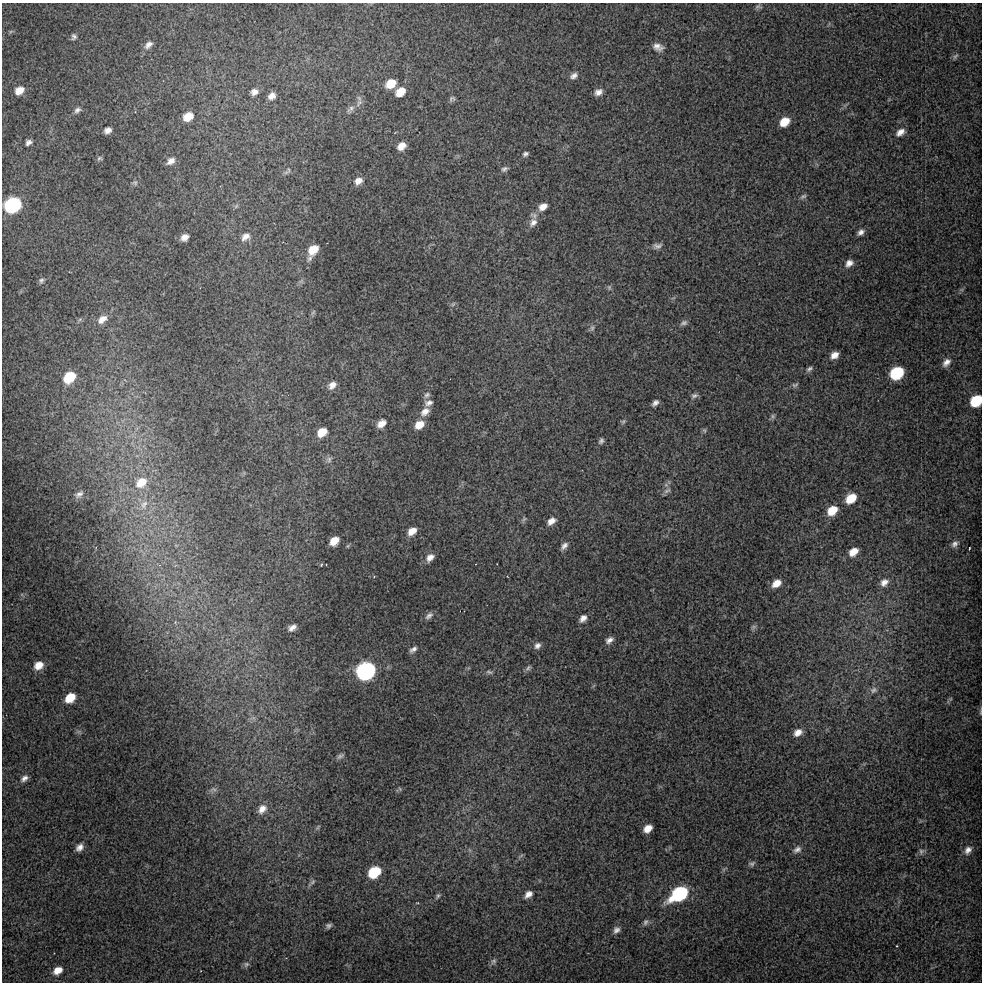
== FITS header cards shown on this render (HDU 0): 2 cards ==
NAXIS1  =                  980 / Axis length
NAXIS2  =                  980 / Axis length

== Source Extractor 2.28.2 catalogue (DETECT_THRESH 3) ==
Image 980 x 980 px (HDU 0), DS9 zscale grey, 1 PNG px = 1 image px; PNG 984 x 984 px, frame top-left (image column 1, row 980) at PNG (2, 3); no overlay
Background 62.5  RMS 3.2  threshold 9.58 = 3 sigma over >= 5 px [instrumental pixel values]
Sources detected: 129; all 129 listed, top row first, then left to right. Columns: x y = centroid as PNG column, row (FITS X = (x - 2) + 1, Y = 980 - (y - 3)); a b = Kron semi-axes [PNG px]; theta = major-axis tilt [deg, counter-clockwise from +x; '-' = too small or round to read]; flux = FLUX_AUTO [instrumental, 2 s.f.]
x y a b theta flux
758 6 10 6 2 500
11 31 7 4 19 350
74 37 7 6 - 630
148 45 11 7 42 1100
658 47 14 9 -21 1500
955 56 9 5 51 450
574 76 10 7 28 970
391 84 10 8 35 4200
19 90 10 8 32 2400
254 92 8 7 - 1200
400 92 10 7 38 3200
598 92 9 7 28 1300
272 96 8 6 41 1400
452 99 7 6 - 500
351 109 15 6 40 1200
77 110 9 7 23 790
188 117 9 7 32 3200
785 122 9 7 41 4000
108 130 7 6 - 1100
900 132 12 7 35 1400
28 142 6 5 - 780
401 146 9 7 40 2000
525 154 6 5 - 520
99 158 7 5 25 400
171 161 11 7 35 1200
504 169 9 6 24 600
289 170 7 4 89 350
358 181 10 8 37 1500
135 183 7 6 - 440
803 196 9 5 28 500
13 205 10 8 32 46000
236 206 7 4 45 380
543 207 11 8 32 1700
534 215 11 6 -21 790
533 222 12 9 53 1400
861 232 8 6 42 930
184 237 7 6 - 1300
245 237 12 9 32 1500
657 246 11 6 13 850
313 250 11 8 46 3800
310 258 10 6 56 720
849 263 9 7 42 1300
41 280 7 6 - 520
609 287 6 5 - 400
453 304 7 4 45 340
313 312 8 4 46 380
102 319 13 9 38 2000
684 323 10 6 21 670
592 328 9 5 80 550
834 355 8 6 33 1600
946 362 11 7 44 1300
809 369 9 5 37 560
897 373 9 7 39 20000
69 377 11 8 41 8000
332 385 9 7 48 1400
795 385 9 5 12 470
427 395 9 7 45 760
694 396 9 6 18 600
976 401 9 7 44 12000
429 403 11 8 15 1200
655 403 8 5 44 820
425 412 12 9 41 1900
773 416 8 6 -88 470
623 421 7 6 - 400
381 423 10 7 41 1800
419 425 10 8 36 2900
704 430 7 5 -83 350
322 432 9 6 37 3200
601 441 8 6 63 580
329 459 9 6 89 660
141 482 15 11 38 4100
667 491 11 7 26 900
79 494 10 6 31 750
851 498 10 7 38 5400
144 504 14 8 56 1800
832 510 10 7 40 4600
524 519 9 5 56 440
551 521 11 7 39 1600
412 531 10 7 36 2100
334 541 9 7 42 2800
955 544 10 7 35 890
564 546 10 6 48 960
969 548 3 2 - 140
853 552 10 7 37 2500
430 557 10 7 45 1400
321 565 4 2 - 190
374 576 5 3 - 180
884 582 11 9 42 1500
776 583 9 6 36 2300
429 616 12 6 39 850
583 618 10 7 46 1200
292 627 8 5 33 1100
754 627 8 6 20 440
609 640 9 6 30 1000
537 646 9 7 43 920
413 649 9 5 35 790
39 665 9 7 32 2300
528 668 8 6 46 500
366 671 10 9 - 89000
489 672 9 5 -15 490
874 690 10 8 25 960
70 698 9 7 40 4600
980 712 6 4 89 260
798 732 10 7 31 1700
340 756 10 5 32 610
24 778 10 7 40 1000
213 789 10 6 8 730
400 789 6 4 -71 250
262 809 12 9 54 1900
318 827 8 4 42 340
648 828 8 6 41 2200
79 847 9 6 50 1300
797 849 11 8 30 1000
968 850 11 8 52 1300
921 851 9 7 46 650
521 856 10 2 35 310
752 864 8 6 15 560
374 872 10 7 40 11000
312 882 13 5 44 510
528 894 10 7 38 1300
679 894 13 8 35 35000
438 896 8 4 61 400
645 922 9 6 66 640
329 926 5 4 - 550
616 930 9 7 46 960
897 946 3 2 - 210
493 961 9 7 61 710
246 964 8 7 - 560
58 970 9 7 31 2200
At the frame edge (FLAGS 8, measured only in part): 2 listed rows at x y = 976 401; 980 712